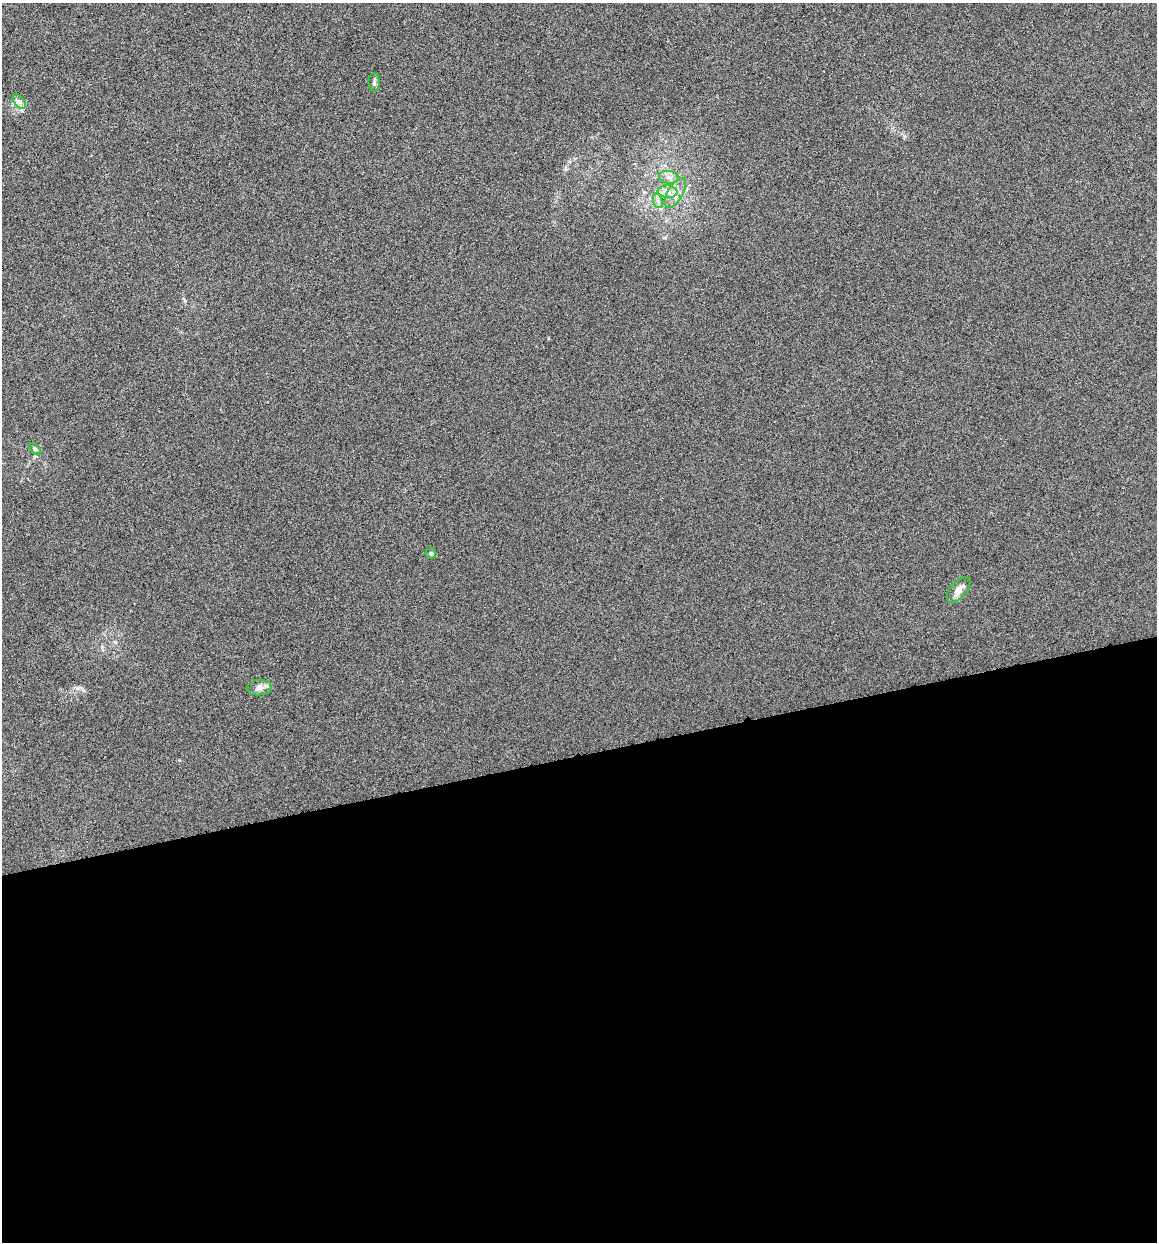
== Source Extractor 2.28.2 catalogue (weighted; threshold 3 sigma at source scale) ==
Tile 15 of 4 x 4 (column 3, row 4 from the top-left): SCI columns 2400-3554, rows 5-1244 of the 4745 x 4962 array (HDU 1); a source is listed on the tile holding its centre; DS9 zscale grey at full resolution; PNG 1159 x 1244 px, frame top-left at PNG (2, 3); each listed source drawn as its Kron ellipse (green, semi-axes under 4 px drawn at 4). Shown black and unused: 39% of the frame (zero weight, under 4 of 8 exposures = <1% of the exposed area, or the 3 px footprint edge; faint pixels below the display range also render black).
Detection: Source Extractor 2.28.2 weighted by HDU 2 'WHT'; one run over the whole footprint, this tile lists its part. Background -6.77e-04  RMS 0.0021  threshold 0.00878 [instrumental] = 3 sigma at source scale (4.09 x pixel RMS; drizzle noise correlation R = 1.36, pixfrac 0.8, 0.0396/0.0396 arcsec/px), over >= 5 px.
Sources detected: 10; all 10 listed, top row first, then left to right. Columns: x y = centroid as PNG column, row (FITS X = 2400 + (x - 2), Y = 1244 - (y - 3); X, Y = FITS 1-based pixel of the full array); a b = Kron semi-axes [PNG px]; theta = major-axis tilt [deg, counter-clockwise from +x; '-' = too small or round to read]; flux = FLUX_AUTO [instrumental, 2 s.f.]
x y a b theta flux
374 82 9 5 -89 0.48
19 102 8 5 -46 0.74
669 177 10 6 -8 0.93
668 192 10 6 -6 1.1
675 193 16 7 59 1.9
658 201 7 4 -71 0.62
35 449 7 4 -46 0.38
431 553 5 5 - 0.34
958 590 15 8 49 1.6
259 688 12 7 4 1.1
Unlisted compact peaks at least as high as the median listed source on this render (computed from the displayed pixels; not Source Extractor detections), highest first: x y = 185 301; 77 688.